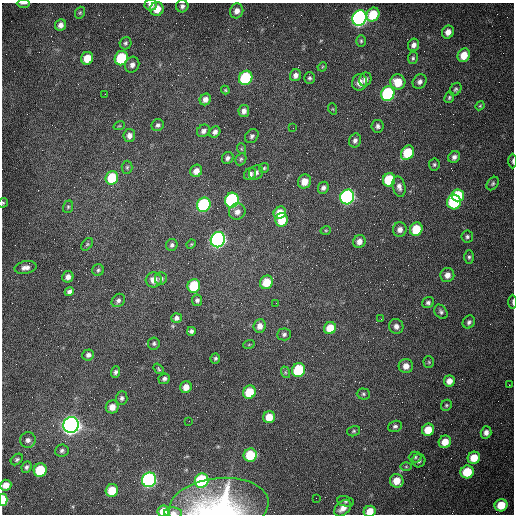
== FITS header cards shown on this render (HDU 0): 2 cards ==
NAXIS1  =                  512 /fastest changing axis
NAXIS2  =                  512 /next to fastest changing axis

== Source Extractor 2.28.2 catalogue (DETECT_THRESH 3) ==
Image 512 x 512 px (HDU 0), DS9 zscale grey, 1 PNG px = 1 image px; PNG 516 x 516 px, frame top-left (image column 1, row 512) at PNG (2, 3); each listed source drawn as its Kron ellipse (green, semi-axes under 4 px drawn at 4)
Background 1540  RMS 24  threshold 71.4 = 3 sigma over >= 5 px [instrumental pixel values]
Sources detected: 157; all 157 listed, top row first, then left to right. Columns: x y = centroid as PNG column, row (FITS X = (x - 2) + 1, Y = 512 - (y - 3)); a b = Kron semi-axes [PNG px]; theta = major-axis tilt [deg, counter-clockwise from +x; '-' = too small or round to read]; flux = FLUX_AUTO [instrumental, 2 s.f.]
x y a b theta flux
23 3 6 2 0 2.5e+03
151 5 6 6 - 8.3e+03
182 6 6 6 - 5.0e+03
157 9 7 6 - 2.4e+04
237 11 7 6 - 9.5e+03
80 13 6 4 69 2.3e+03
373 15 7 6 - 4.6e+04
359 18 8 7 - 7.3e+05
60 25 6 5 - 8.1e+03
448 32 7 5 64 1.2e+04
361 41 6 5 - 2.5e+03
125 43 6 5 - 3.4e+03
414 45 6 5 - 6.5e+03
464 55 7 6 - 2.4e+04
87 58 6 6 - 2.5e+04
121 58 7 6 - 9.5e+04
413 58 6 5 - 3.0e+03
132 65 8 7 - 7.3e+03
322 67 5 4 - 1.8e+03
295 75 6 5 - 7.4e+03
246 78 7 6 - 1.3e+05
309 78 6 5 - 3.1e+03
365 79 7 6 - 6.9e+03
360 82 8 7 - 1.4e+04
398 82 7 7 - 3.3e+04
420 82 7 6 - 6.1e+03
456 89 7 5 55 2.9e+03
225 90 4 4 - 1.8e+03
105 94 2 2 - 8.2e+02
388 94 7 6 - 2.0e+05
449 98 6 4 61 2.5e+03
205 99 6 5 - 7.7e+03
480 106 4 4 - 1.7e+03
333 109 6 3 -71 1.6e+03
244 111 6 5 - 7.3e+03
158 125 6 5 - 3.9e+03
119 126 6 3 18 1.8e+03
378 126 6 6 - 4.8e+03
293 128 2 2 - 8.0e+02
203 131 7 5 38 5.3e+03
215 132 6 5 - 5.8e+03
129 135 7 6 - 7.0e+03
252 136 8 6 48 4.3e+03
355 140 7 6 - 5.3e+03
242 149 5 3 - 1.6e+03
407 153 7 6 - 6.0e+04
454 157 6 5 - 5.9e+03
228 158 6 5 - 4.8e+03
241 159 6 5 - 2.6e+03
513 161 7 3 89 2.2e+03
434 164 6 5 - 2.4e+03
127 167 6 5 - 2.6e+03
264 168 5 4 - 2.3e+03
196 171 6 5 - 1.1e+04
256 173 7 6 - 5.3e+03
250 174 7 5 47 6.4e+03
112 178 7 6 - 6.2e+04
389 180 7 6 - 8.6e+04
304 181 7 6 - 1.9e+04
493 184 7 5 51 3.0e+03
399 187 10 6 -76 7.7e+03
323 188 6 5 - 5.2e+03
458 195 6 6 - 7.1e+04
347 197 7 7 - 4.4e+05
232 200 7 6 - 2.6e+05
454 202 7 7 - 1.2e+05
3 203 5 4 - 2.1e+03
204 205 7 6 - 2.0e+05
68 207 6 5 - 2.6e+03
237 212 8 8 - 9.4e+03
280 213 6 5 - 2.7e+04
282 220 7 6 - 3.4e+04
416 229 7 6 - 4.8e+04
326 230 5 3 - 1.5e+03
400 230 7 7 - 8.2e+03
467 237 6 6 - 3.4e+03
218 240 8 7 - 5.5e+05
359 241 7 6 - 9.0e+03
87 244 7 4 52 2.8e+03
191 244 5 4 - 1.7e+03
172 245 6 5 - 4.2e+03
469 257 7 5 90 3.2e+03
25 267 11 6 10 8.3e+03
98 270 6 5 - 3.1e+03
447 275 7 7 - 1.0e+04
68 277 6 5 - 7.9e+03
161 279 6 6 - 4.8e+03
154 280 8 7 - 1.4e+04
266 282 7 6 - 3.3e+04
194 286 7 6 - 6.9e+04
69 292 5 4 - 5.5e+03
118 300 7 6 - 4.3e+03
197 300 5 5 - 4.0e+03
513 302 7 3 90 2.2e+03
276 303 2 2 - 1.2e+03
428 303 6 5 - 4.1e+03
441 312 8 5 -51 4.2e+03
177 318 5 5 - 5.5e+03
381 319 2 2 - 9.2e+02
469 322 7 6 - 4.2e+03
260 326 7 6 - 1.1e+04
396 326 7 7 - 6.7e+03
330 328 6 6 - 3.1e+04
191 331 4 4 - 3.8e+03
284 334 7 6 - 4.2e+03
154 343 6 6 - 3.2e+03
249 344 6 3 20 1.6e+03
88 355 6 5 - 4.7e+03
215 358 5 5 - 2.9e+03
429 362 6 5 - 2.4e+03
406 366 7 7 - 1.2e+04
159 369 6 3 -51 2.1e+03
299 370 7 6 - 1.0e+05
115 372 6 4 68 4.2e+03
285 372 6 4 -72 2.3e+03
164 379 6 5 - 4.2e+03
449 381 5 5 - 1.2e+04
509 385 2 2 - 3.6e+03
186 387 6 5 - 1.4e+04
249 392 7 6 - 4.4e+04
363 394 6 5 - 3.0e+03
122 398 7 6 - 4.6e+03
446 405 6 5 - 2.5e+03
112 407 6 6 - 1.3e+04
269 417 6 6 - 2.4e+04
189 421 2 2 - 7.1e+02
71 425 8 7 - 1.3e+06
395 426 7 5 20 4.0e+03
428 430 6 6 - 2.4e+04
354 431 6 5 - 2.7e+03
486 432 6 5 - 6.9e+03
28 440 8 7 - 7.0e+03
445 442 6 6 - 2.0e+04
62 450 7 6 - 4.1e+03
250 455 7 6 - 6.1e+04
415 457 6 5 - 3.4e+03
474 458 6 6 - 2.7e+04
17 459 7 5 40 3.1e+03
419 461 7 6 - 4.6e+03
26 467 6 4 65 3.4e+03
406 467 6 4 0 2.1e+03
40 470 7 6 - 7.6e+04
467 472 7 6 - 5.1e+04
149 480 7 7 - 4.1e+05
202 481 7 6 - 1.5e+05
397 481 7 6 - 2.2e+04
6 485 5 5 - 1.4e+04
112 491 6 6 - 4.2e+04
316 498 2 2 - 3.4e+03
3 500 6 4 -90 6.1e+04
345 501 8 5 -11 3.3e+03
501 505 6 6 - 3.3e+04
218 506 50 28 7 2.2e+05
343 508 10 6 42 1.3e+04
163 511 6 5 - 2.6e+04
370 511 6 5 - 1.8e+04
173 513 9 5 -3 7.1e+03
At the frame edge (FLAGS 8, measured only in part): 11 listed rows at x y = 23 3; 151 5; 513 161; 3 203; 513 302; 6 485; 3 500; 218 506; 163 511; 370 511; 173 513